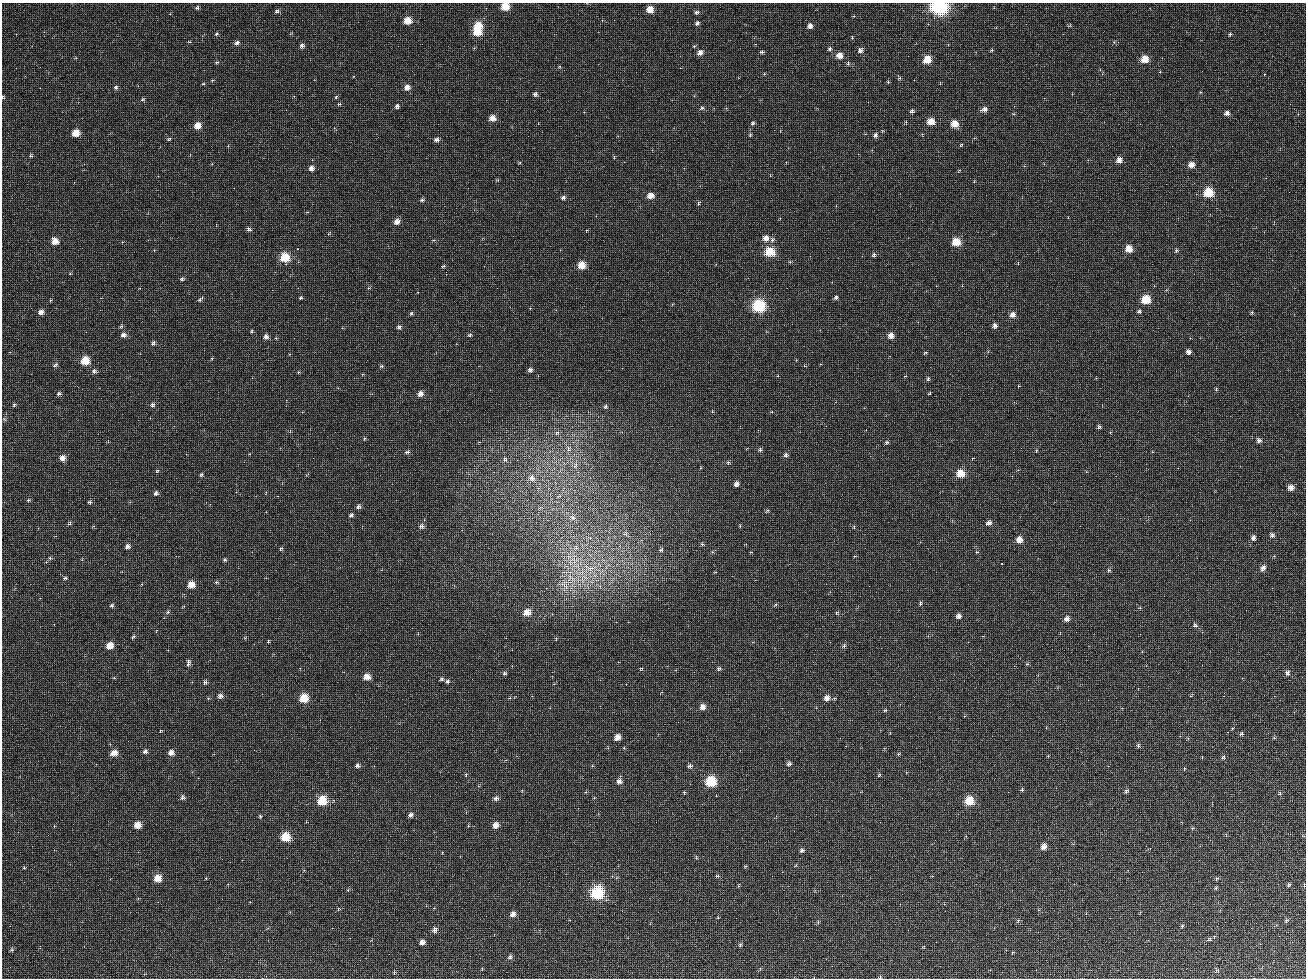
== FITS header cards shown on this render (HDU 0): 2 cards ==
NAXIS1  =                 1304 / length of data axis 1
NAXIS2  =                  976 / length of data axis 2

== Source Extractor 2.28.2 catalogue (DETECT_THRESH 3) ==
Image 1304 x 976 px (HDU 0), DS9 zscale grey, 1 PNG px = 1 image px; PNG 1308 x 980 px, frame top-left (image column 1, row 976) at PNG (2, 3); no overlay
Background 196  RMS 100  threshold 303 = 3 sigma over >= 5 px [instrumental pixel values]
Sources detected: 245; all 245 listed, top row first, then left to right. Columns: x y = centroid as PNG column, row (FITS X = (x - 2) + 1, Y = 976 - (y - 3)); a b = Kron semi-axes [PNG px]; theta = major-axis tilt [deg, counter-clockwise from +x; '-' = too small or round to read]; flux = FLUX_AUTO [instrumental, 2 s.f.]
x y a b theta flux
505 6 6 5 - 1.5e+05
939 6 8 7 - 1.9e+06
197 8 5 4 - 1.1e+04
650 9 5 5 - 8.2e+04
277 11 6 5 - 1.2e+04
696 12 6 5 - 1.3e+04
407 20 6 5 - 1.1e+05
697 23 5 5 - 1.4e+04
478 26 6 5 - 1.8e+05
810 26 5 4 - 3.0e+04
477 32 6 5 - 1.5e+05
216 34 5 4 - 8.9e+03
1230 34 3 3 - 9.6e+03
1114 42 4 4 - 7.5e+03
237 43 5 4 - 1.8e+04
302 46 4 4 - 1.9e+04
830 49 6 5 - 1.3e+04
860 50 6 6 - 2.0e+04
992 50 4 4 - 6.9e+03
700 52 5 5 - 3.1e+04
762 52 4 3 - 1.1e+04
839 55 6 5 - 6.1e+04
927 59 6 5 - 1.4e+05
1145 59 6 6 - 1.1e+05
217 62 4 4 - 7.3e+03
848 64 4 3 - 1.0e+04
764 74 3 2 - 5.8e+03
900 78 5 4 - 9.0e+03
888 82 4 4 - 6.6e+03
203 84 4 3 - 5.2e+03
407 87 5 5 - 3.8e+04
116 88 5 4 - 1.5e+04
535 94 4 3 - 1.5e+04
3 97 4 3 - 8.1e+03
336 97 5 3 - 5.2e+03
142 99 6 4 9 8.8e+03
340 104 4 3 - 7.1e+03
397 106 5 4 - 1.5e+04
702 108 5 4 - 1.0e+04
984 109 5 5 - 3.0e+04
912 111 5 3 - 1.5e+04
1227 113 5 5 - 2.4e+04
492 118 5 5 - 5.1e+04
931 121 6 5 - 1.0e+05
906 122 5 3 - 5.5e+03
753 123 5 4 - 1.0e+04
954 124 6 5 - 9.8e+04
197 126 5 5 - 8.2e+04
75 133 6 5 - 1.2e+05
875 135 6 4 54 1.9e+04
169 139 5 4 - 8.6e+03
436 140 5 4 - 2.1e+04
961 145 5 3 - 6.4e+03
30 156 4 4 - 9.0e+03
1119 160 5 5 - 5.0e+04
1191 165 6 5 - 5.3e+04
311 168 5 5 - 3.0e+04
1208 192 6 6 - 3.2e+05
650 196 5 4 - 6.9e+04
563 198 6 5 - 1.5e+04
422 200 5 4 - 1.0e+04
698 203 5 3 - 7.4e+03
397 222 6 5 - 3.5e+04
248 229 4 4 - 1.6e+04
766 238 6 5 - 4.1e+04
434 240 3 3 - 5.3e+03
772 240 6 5 - 1.4e+04
55 241 6 5 - 7.1e+04
956 242 6 5 - 1.6e+05
297 249 3 2 - 7.9e+03
1129 249 6 6 - 8.0e+04
1176 250 5 4 - 9.5e+03
770 252 6 5 - 3.1e+05
874 255 5 4 - 1.3e+04
284 257 6 6 - 2.5e+05
790 262 5 3 - 6.3e+03
581 265 5 5 - 1.1e+05
443 266 5 3 - 7.8e+03
70 274 5 3 - 5.4e+03
182 279 5 4 - 1.2e+04
497 288 2 2 - 1.1e+04
300 298 4 3 - 8.9e+03
836 298 5 4 - 1.3e+04
200 299 6 4 48 1.3e+04
1146 299 6 6 - 2.0e+05
758 306 7 7 - 8.8e+05
100 310 2 2 - 3.9e+03
1139 311 5 5 - 1.1e+04
41 312 6 5 - 2.8e+04
1252 312 5 3 - 6.7e+03
411 313 5 4 - 8.0e+03
1012 315 5 5 - 4.0e+04
121 326 5 4 - 9.9e+03
995 326 5 5 - 2.2e+04
399 327 5 5 - 1.3e+04
252 331 5 3 - 6.6e+03
123 335 6 6 - 2.4e+04
470 335 5 4 - 9.6e+03
891 336 5 5 - 5.1e+04
266 337 5 5 - 2.3e+04
153 343 6 4 60 1.3e+04
1188 352 5 4 - 2.6e+04
925 353 5 3 - 6.3e+03
85 361 6 6 - 2.0e+05
55 365 8 4 39 1.1e+04
382 366 5 4 - 9.4e+03
530 370 4 4 - 2.0e+04
94 371 6 5 - 1.7e+04
298 372 5 3 - 5.6e+03
928 379 5 4 - 1.1e+04
1018 386 3 2 - 4.5e+03
1216 389 5 4 - 7.0e+03
929 393 4 3 - 5.9e+03
58 394 5 4 - 1.3e+04
420 394 5 5 - 3.6e+04
14 405 5 5 - 9.2e+03
152 405 6 5 - 1.7e+04
606 406 5 5 - 1.2e+04
1099 427 5 4 - 1.1e+04
557 432 6 4 21 1.0e+04
1259 440 5 5 - 1.7e+04
886 442 5 4 - 1.0e+04
568 449 9 4 -82 1.5e+04
760 450 5 4 - 1.3e+04
407 452 6 4 4 1.4e+04
786 455 5 5 - 1.6e+04
62 458 6 5 - 4.5e+04
313 458 2 2 - 1.1e+04
505 460 6 5 - 1.2e+04
728 462 5 5 - 9.4e+03
157 471 5 4 - 7.7e+03
201 474 5 4 - 1.0e+04
960 474 5 5 - 1.8e+05
532 478 7 6 - 3.0e+04
736 484 4 4 - 2.5e+04
1291 488 5 5 - 4.7e+04
156 493 5 5 - 1.9e+04
28 500 5 4 - 8.3e+03
90 502 4 4 - 1.1e+04
358 507 6 4 62 1.5e+04
351 515 5 4 - 1.2e+04
573 517 8 6 -50 2.3e+04
69 523 6 4 62 8.8e+03
989 523 7 5 30 2.1e+04
422 526 5 5 - 2.0e+04
854 527 5 3 - 5.6e+03
1272 535 6 5 - 1.8e+04
1253 538 6 5 - 2.1e+04
1019 540 6 5 - 6.0e+04
702 544 4 4 - 8.6e+03
128 546 5 4 - 2.1e+04
281 548 6 4 60 8.2e+03
661 550 5 5 - 9.0e+03
50 558 5 5 - 8.9e+03
225 560 5 4 - 8.7e+03
1001 564 3 2 - 6.9e+03
590 568 11 5 7 4.1e+04
1263 568 8 5 60 2.5e+04
1109 570 5 4 - 8.8e+03
65 578 6 5 - 1.0e+04
216 582 5 4 - 9.3e+03
191 585 6 5 - 9.7e+04
564 585 15 4 -35 2.9e+04
920 603 5 4 - 8.5e+03
112 605 5 4 - 1.0e+04
168 612 5 4 - 9.2e+03
527 612 6 5 - 8.8e+04
836 613 5 3 - 6.6e+03
958 616 6 5 - 2.7e+04
1067 619 6 5 - 3.3e+04
1195 625 6 5 - 1.3e+04
133 636 5 4 - 1.0e+04
556 638 4 3 - 6.1e+03
268 642 3 3 - 6.5e+03
109 646 6 5 - 9.7e+04
844 646 6 5 - 1.1e+04
188 663 8 4 82 1.7e+04
719 669 6 4 44 1.0e+04
504 673 5 4 - 1.0e+04
1287 673 6 5 - 2.2e+04
367 677 6 5 - 6.7e+04
442 679 5 4 - 1.0e+04
448 681 5 4 - 1.2e+04
205 682 6 4 11 1.3e+04
220 696 5 4 - 2.4e+04
304 698 6 6 - 2.0e+05
827 698 7 6 - 3.5e+04
702 707 6 6 - 4.0e+04
885 710 4 4 - 8.0e+03
1241 734 5 4 - 1.0e+04
617 737 5 5 - 5.5e+04
1188 738 3 3 - 5.9e+03
1274 738 4 3 - 6.1e+03
1138 745 6 4 -77 1.1e+04
145 751 5 5 - 1.8e+04
114 753 7 6 - 5.8e+04
171 753 6 5 - 4.3e+04
1223 757 7 4 49 1.2e+04
789 764 6 4 18 1.5e+04
357 766 5 5 - 1.6e+04
690 766 5 4 - 1.6e+04
466 774 4 3 - 5.5e+03
879 775 5 3 - 7.2e+03
619 781 7 6 - 2.6e+04
711 781 7 6 - 4.1e+05
1022 790 4 3 - 8.3e+03
1126 791 5 4 - 1.3e+04
684 793 5 3 - 6.4e+03
1280 793 5 3 - 7.1e+03
182 798 5 5 - 1.5e+04
496 798 6 5 - 1.7e+04
322 801 6 6 - 2.9e+05
969 801 6 6 - 2.0e+05
410 815 5 4 - 2.0e+04
260 816 4 3 - 8.1e+03
137 825 6 5 - 7.8e+04
495 825 6 5 - 5.1e+04
468 826 3 3 - 5.3e+03
1192 828 4 4 - 6.1e+03
285 837 6 6 - 2.6e+05
1044 846 5 4 - 5.0e+04
802 850 4 4 - 1.4e+04
746 866 5 3 - 6.5e+03
24 868 5 3 - 6.0e+03
717 876 5 4 - 8.1e+03
157 878 6 5 - 1.1e+05
206 878 2 2 - 4.4e+03
1216 878 5 4 - 9.0e+03
1289 885 5 4 - 9.3e+03
1216 888 5 3 - 6.7e+03
597 893 7 7 - 8.4e+05
338 909 5 3 - 5.8e+03
513 914 6 5 - 3.0e+04
1018 920 5 4 - 6.6e+03
1286 920 5 4 - 8.6e+03
818 922 4 3 - 6.7e+03
1182 926 4 4 - 8.8e+03
434 930 5 4 - 2.7e+04
1209 939 7 4 22 1.1e+04
422 942 5 4 - 3.4e+04
740 944 5 4 - 9.2e+03
12 950 6 5 - 9.9e+03
510 957 6 4 63 1.4e+04
394 972 4 3 - 6.9e+03
880 977 5 4 - 6.4e+03
At the frame edge (FLAGS 8, measured only in part): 4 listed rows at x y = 505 6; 939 6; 3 97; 880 977